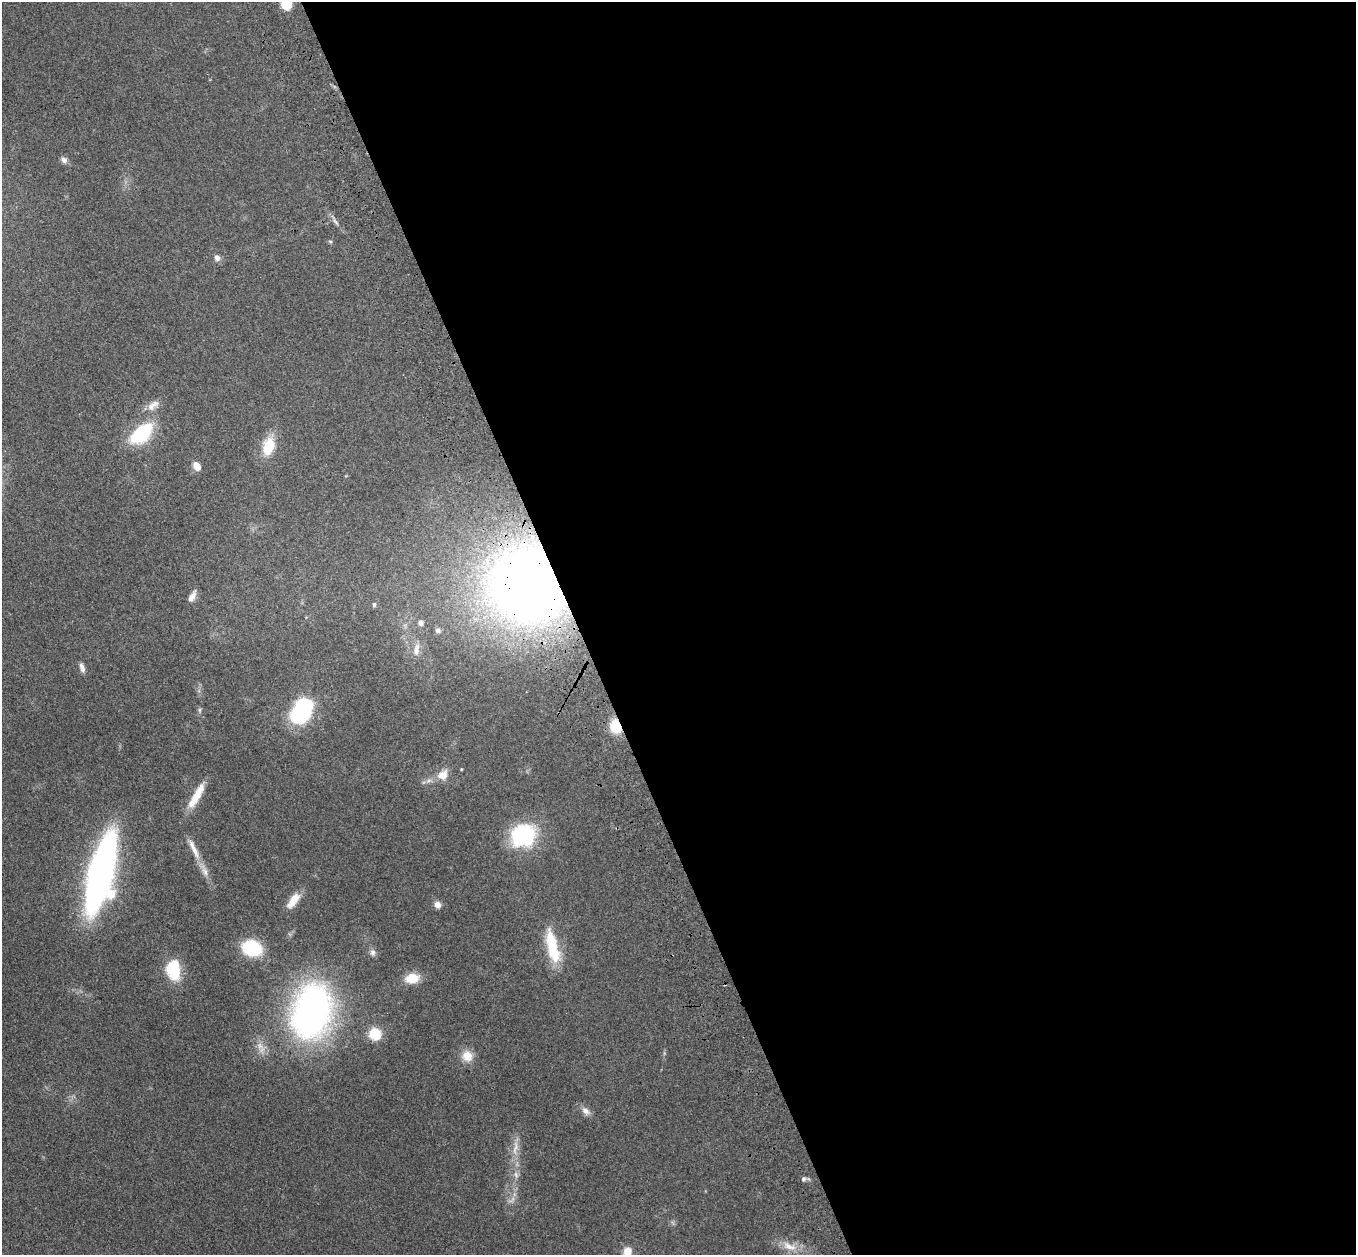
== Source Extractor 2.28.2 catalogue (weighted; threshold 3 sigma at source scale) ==
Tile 8 of 4 x 4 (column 4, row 2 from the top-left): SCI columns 4172-5525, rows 2700-3952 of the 5635 x 5524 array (HDU 1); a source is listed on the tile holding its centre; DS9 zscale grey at full resolution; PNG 1358 x 1257 px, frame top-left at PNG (2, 2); no overlay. Shown black and unused: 57% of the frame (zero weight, under 3 of 4 exposures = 6% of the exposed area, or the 3 px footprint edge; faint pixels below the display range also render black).
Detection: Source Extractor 2.28.2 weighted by HDU 2 'WHT'; one run over the whole footprint, this tile lists its part. Background 0.113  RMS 0.007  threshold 0.0313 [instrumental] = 3 sigma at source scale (4.5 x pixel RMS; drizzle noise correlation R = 1.50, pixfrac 1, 0.05/0.05 arcsec/px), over >= 5 px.
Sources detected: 45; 2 too faint to see at this stretch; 1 inside a brighter object's white glare — not listed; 2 inside a brighter listed object's ellipse — not listed separately; the other 40 listed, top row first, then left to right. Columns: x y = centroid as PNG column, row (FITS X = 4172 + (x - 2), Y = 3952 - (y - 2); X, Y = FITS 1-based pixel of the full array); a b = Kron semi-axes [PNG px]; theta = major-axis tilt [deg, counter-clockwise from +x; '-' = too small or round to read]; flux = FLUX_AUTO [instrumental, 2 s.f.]
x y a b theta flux
286 4 9 9 - 17
64 160 9 7 -49 2.6
335 221 14 4 -55 2.4
330 241 6 3 -19 0.86
217 258 8 7 - 2.7
153 406 19 9 38 6
141 433 27 15 41 42
268 446 20 13 74 19
197 467 9 6 -56 6
530 585 42 39 -20 910
192 596 14 6 60 4.6
374 604 6 5 - 1.4
420 623 5 5 - 2.8
438 630 7 6 - 1.7
416 649 18 8 79 4.9
82 668 12 5 -71 2.9
200 710 6 4 90 1.1
300 715 16 13 16 60
615 726 15 11 -71 18
461 769 3 3 - 0.56
443 775 14 11 43 7.5
196 796 36 9 60 14
524 835 28 24 26 60
195 851 25 7 -64 7.8
101 873 51 15 76 450
293 901 22 9 54 9.4
437 905 8 8 - 3.5
552 945 40 14 -77 28
252 948 21 16 -16 33
373 952 10 7 -86 2.6
173 970 21 14 -83 29
412 978 15 10 8 13
311 1011 48 33 77 270
375 1034 11 10 - 21
467 1056 13 12 - 9.3
586 1111 12 8 -40 3.9
515 1148 24 7 79 7.4
803 1179 7 5 3 1.8
789 1246 22 8 -14 8.5
627 1251 10 10 - 7.1
Overlapping masked pixels (flux is a lower limit): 2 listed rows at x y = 530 585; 615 726
Isophote crosses this tile's border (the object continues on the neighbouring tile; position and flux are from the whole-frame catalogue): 2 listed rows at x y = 286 4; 627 1251